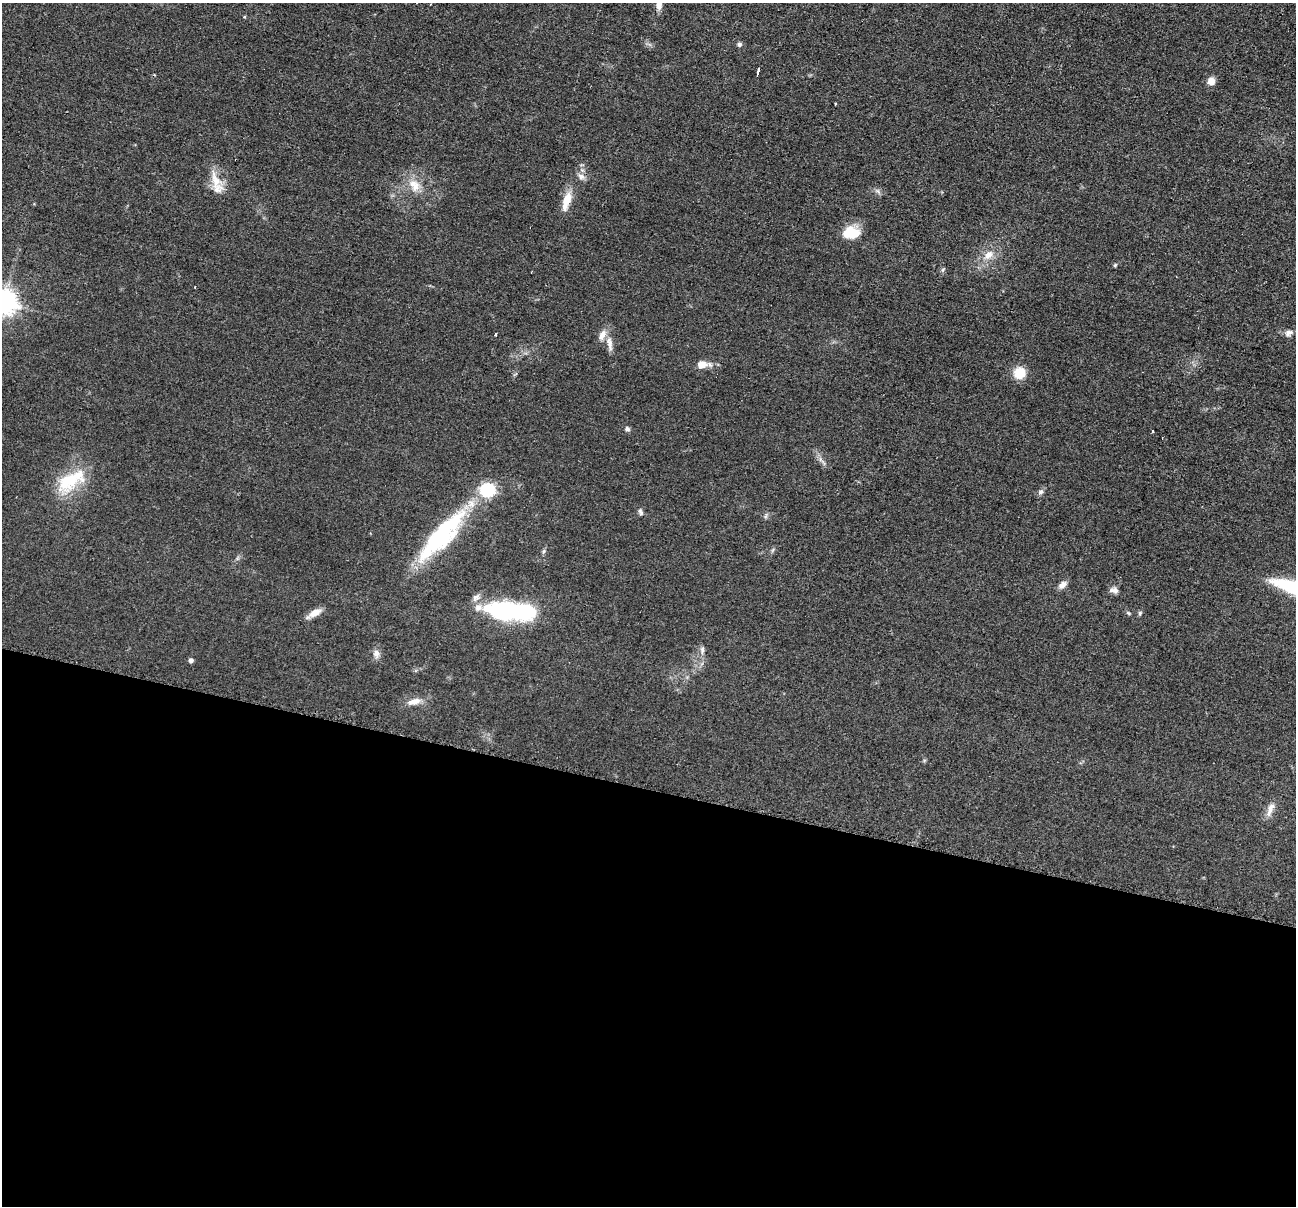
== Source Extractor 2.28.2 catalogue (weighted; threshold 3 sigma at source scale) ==
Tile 14 of 4 x 4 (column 2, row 4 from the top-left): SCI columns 1303-2596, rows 258-1461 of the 5194 x 5209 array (HDU 1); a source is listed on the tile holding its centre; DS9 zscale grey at full resolution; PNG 1298 x 1208 px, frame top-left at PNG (2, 3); no overlay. Shown black and unused: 35% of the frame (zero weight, under 2 of 3 exposures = <1% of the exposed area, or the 3 px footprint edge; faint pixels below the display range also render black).
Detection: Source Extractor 2.28.2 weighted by HDU 2 'WHT'; one run over the whole footprint, this tile lists its part. Background 0.0439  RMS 0.0074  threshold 0.0332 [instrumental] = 3 sigma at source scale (4.5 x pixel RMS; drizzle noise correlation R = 1.50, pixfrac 1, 0.05/0.05 arcsec/px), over >= 5 px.
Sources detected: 48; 1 inside a brighter object's white glare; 3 cosmic-ray / hot-pixel residue — not listed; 4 inside a brighter listed object's ellipse — not listed separately; the other 40 listed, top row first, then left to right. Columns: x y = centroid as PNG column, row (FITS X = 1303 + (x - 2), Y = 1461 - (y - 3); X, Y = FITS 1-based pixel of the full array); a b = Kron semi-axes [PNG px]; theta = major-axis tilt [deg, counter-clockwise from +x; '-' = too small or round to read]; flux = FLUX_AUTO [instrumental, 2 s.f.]
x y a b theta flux
430 4 2 2 - 0.74
659 5 13 7 82 5.3
739 44 6 5 - 1.7
758 71 7 3 72 9.6
1211 81 9 8 - 5
581 176 10 7 -31 3.3
216 180 29 13 -69 13
415 185 19 13 -55 11
878 191 7 4 -71 1.5
567 201 26 10 71 11
851 233 20 14 -2 17
988 255 15 10 46 8.1
1115 265 5 4 - 0.91
943 269 6 4 20 0.97
4 302 8 8 - 710
1289 333 12 8 22 3.2
496 335 3 3 - 2.4
610 344 23 7 -81 5.7
702 364 11 8 5 7.3
1020 373 11 11 - 15
627 429 7 6 - 1.6
1153 431 3 2 - 0.6
68 480 39 26 28 33
488 490 7 6 - 110
1041 492 8 6 40 2
640 512 10 5 -68 1.8
766 516 9 3 77 1.3
441 536 73 20 48 91
544 551 6 4 71 1.2
1062 585 12 7 41 4.1
1114 590 10 7 -4 3.7
501 611 42 24 -9 63
315 613 17 8 27 6.7
1128 613 7 4 -44 0.98
1140 613 7 5 78 1.2
702 650 10 6 89 2.4
376 654 12 8 -86 3.8
191 660 4 4 - 2.6
414 702 19 9 15 7
1270 809 21 7 70 5.7
Isophote crosses this tile's border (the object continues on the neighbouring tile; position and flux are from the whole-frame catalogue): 2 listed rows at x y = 659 5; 4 302